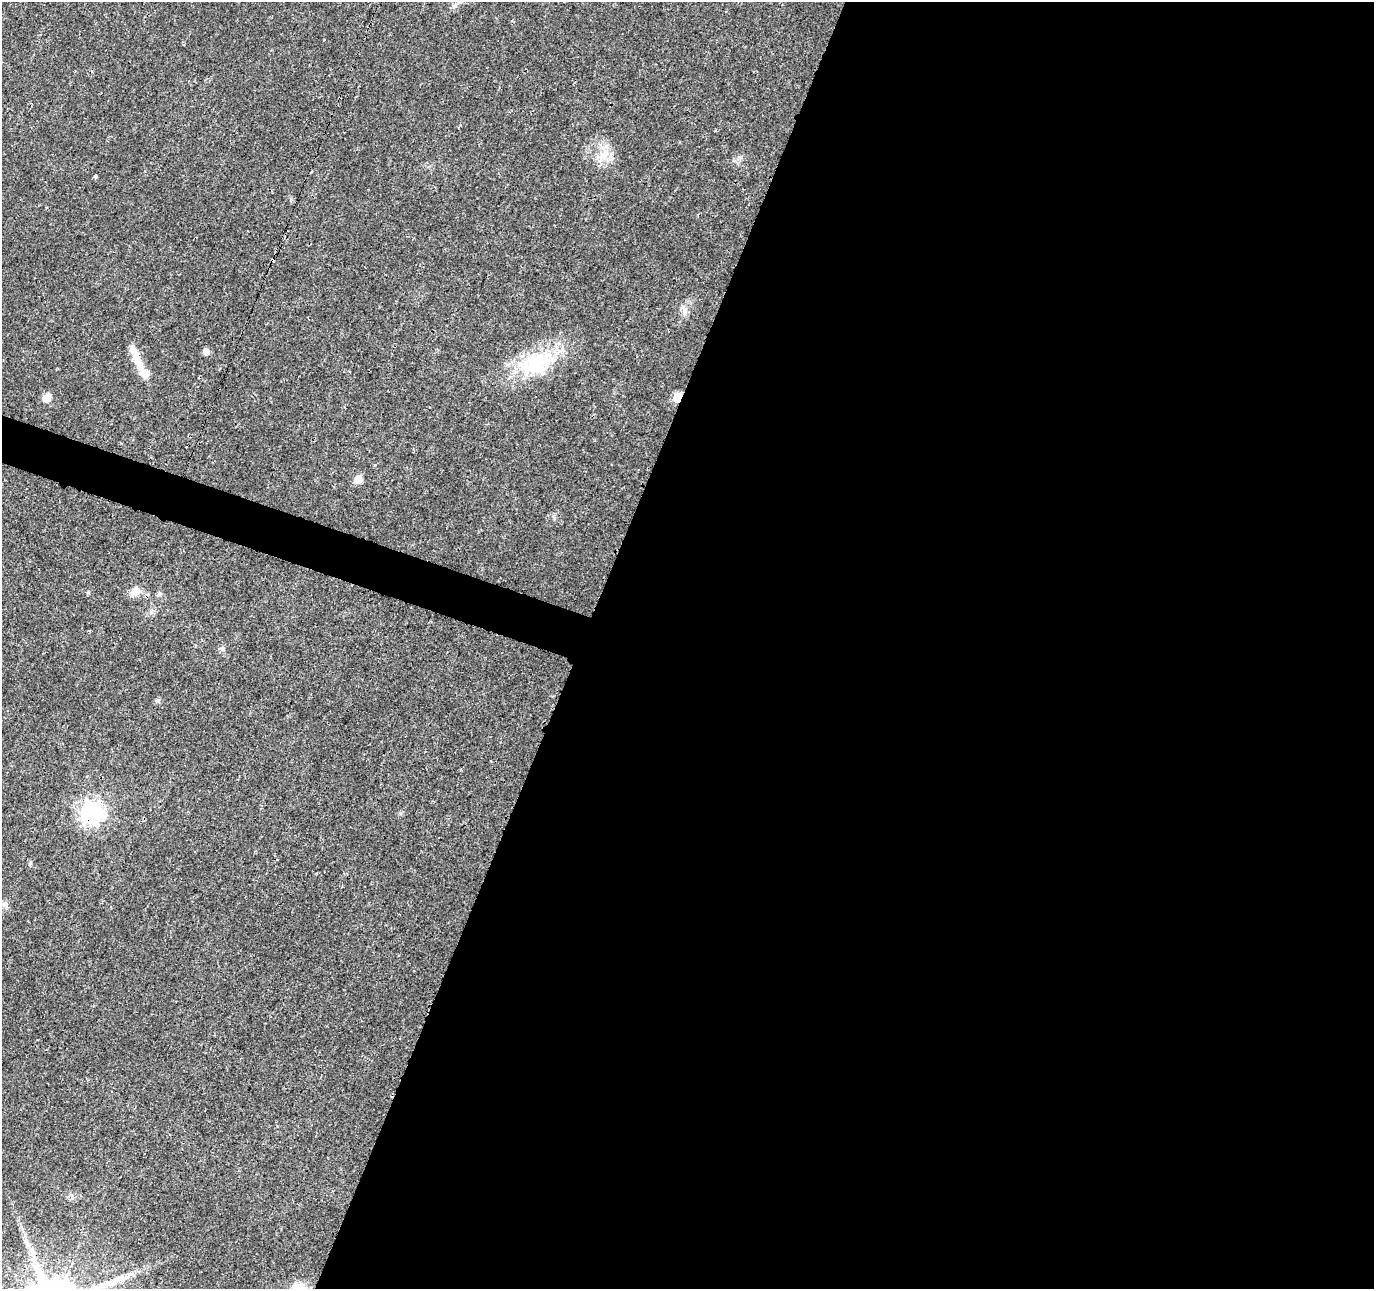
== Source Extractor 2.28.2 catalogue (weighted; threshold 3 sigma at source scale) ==
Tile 12 of 4 x 4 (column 4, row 3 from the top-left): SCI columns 4122-5493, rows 1503-2789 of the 5505 x 5644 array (HDU 1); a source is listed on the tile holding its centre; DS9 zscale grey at full resolution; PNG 1376 x 1291 px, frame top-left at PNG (2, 2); no overlay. Shown black and unused: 59% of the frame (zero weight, under 3 of 4 exposures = <1% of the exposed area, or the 3 px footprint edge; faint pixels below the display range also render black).
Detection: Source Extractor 2.28.2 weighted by HDU 2 'WHT'; one run over the whole footprint, this tile lists its part. Background 0.0261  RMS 0.0033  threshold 0.0148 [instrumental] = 3 sigma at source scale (4.5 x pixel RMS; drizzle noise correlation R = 1.50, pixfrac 1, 0.0396/0.0396 arcsec/px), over >= 5 px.
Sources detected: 16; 1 cosmic-ray / hot-pixel residue — not listed; the other 15 listed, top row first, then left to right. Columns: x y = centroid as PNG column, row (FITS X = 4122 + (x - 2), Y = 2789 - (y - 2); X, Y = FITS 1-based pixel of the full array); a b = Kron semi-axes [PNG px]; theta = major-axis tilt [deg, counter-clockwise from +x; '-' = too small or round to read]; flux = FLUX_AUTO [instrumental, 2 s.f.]
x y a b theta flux
606 153 12 8 62 3.2
95 176 5 4 - 0.45
684 310 11 7 83 1.7
206 351 6 5 - 2.1
136 357 38 9 -66 7.1
537 363 44 30 16 23
678 397 6 5 - 13
47 398 9 8 - 3.3
358 479 6 6 - 5.5
135 591 14 10 27 2.9
159 594 8 4 36 0.64
222 649 7 6 - 0.78
157 701 7 4 0 0.54
91 813 8 8 - 190
5 904 8 7 - 1.1
Overlapping masked pixels (flux is a lower limit): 2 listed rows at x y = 678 397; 91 813
Unlisted compact peaks at least as high as the median listed source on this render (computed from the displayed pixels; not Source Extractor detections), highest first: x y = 88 592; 30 863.